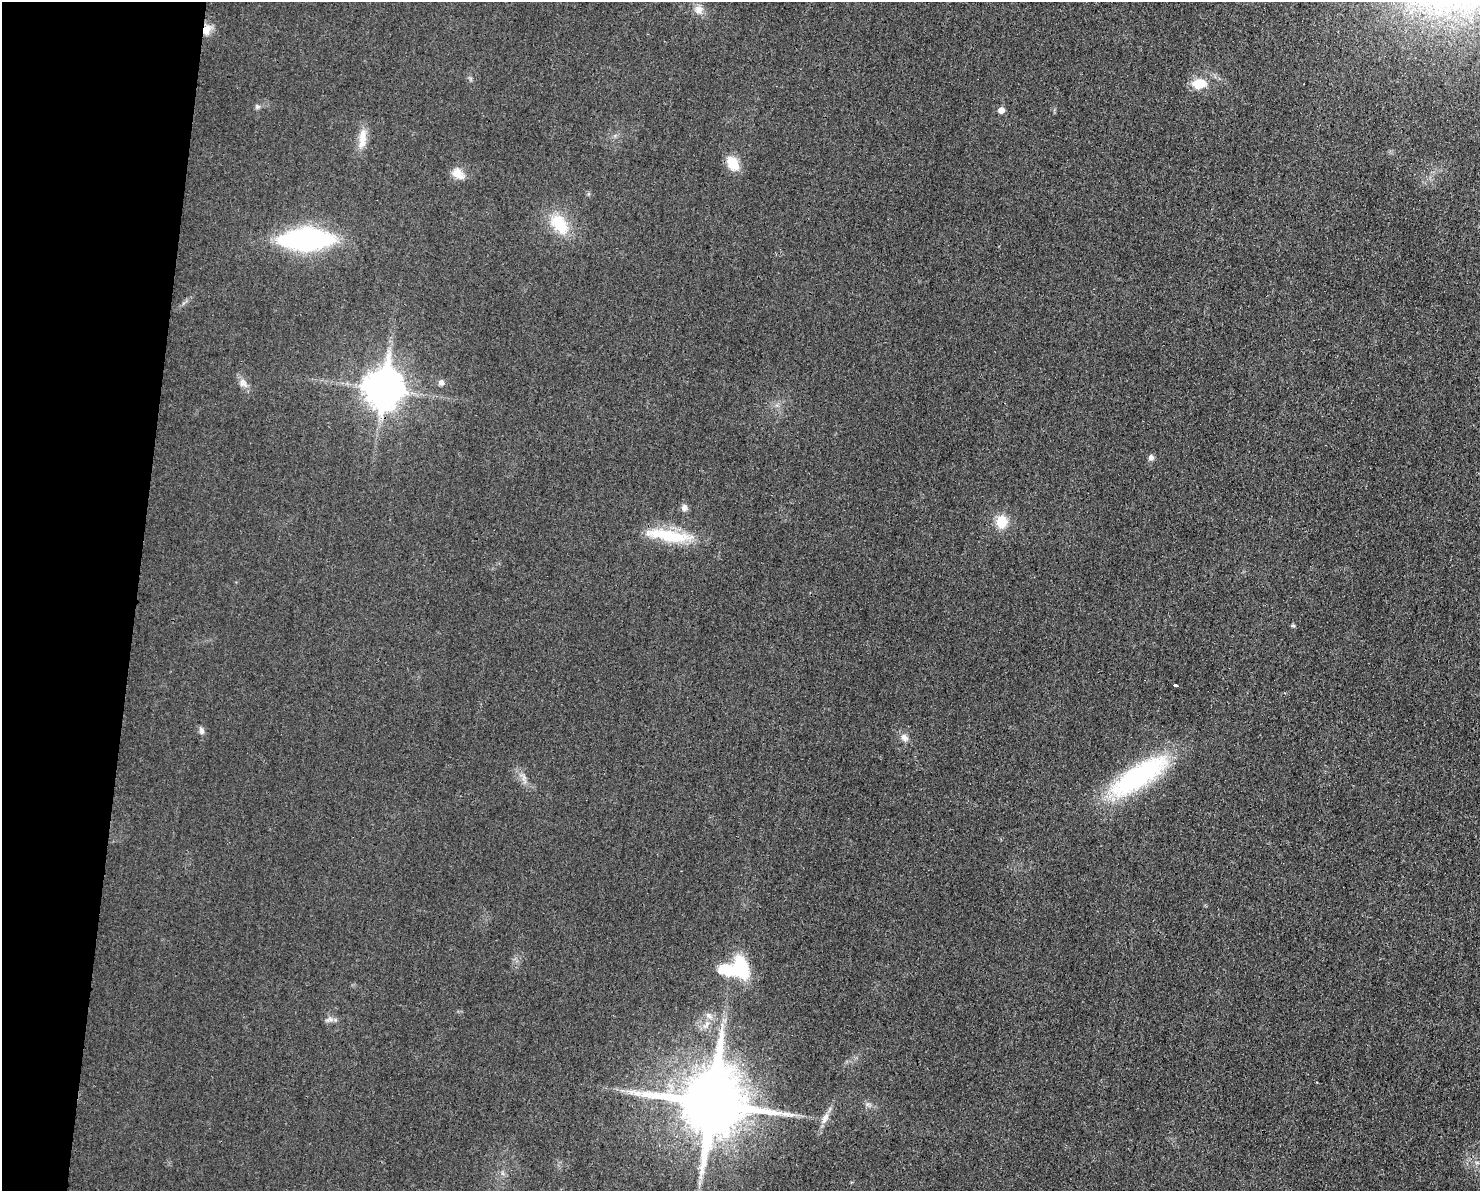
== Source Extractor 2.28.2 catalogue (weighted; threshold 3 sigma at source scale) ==
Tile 7 of 3 x 4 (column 1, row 3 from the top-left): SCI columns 130-1607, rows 1204-2392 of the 4804 x 4790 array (HDU 1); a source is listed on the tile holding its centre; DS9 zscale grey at full resolution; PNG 1482 x 1193 px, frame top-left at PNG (2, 2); no overlay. Shown black and unused: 9% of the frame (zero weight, under 3 of 4 exposures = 2% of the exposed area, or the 3 px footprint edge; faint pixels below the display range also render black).
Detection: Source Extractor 2.28.2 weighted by HDU 2 'WHT'; one run over the whole footprint, this tile lists its part. Background 0.0257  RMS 0.006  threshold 0.0271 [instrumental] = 3 sigma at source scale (4.5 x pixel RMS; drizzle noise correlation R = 1.50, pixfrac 1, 0.05/0.05 arcsec/px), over >= 5 px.
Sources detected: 29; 1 inside a brighter listed object's ellipse — not listed separately; the other 28 listed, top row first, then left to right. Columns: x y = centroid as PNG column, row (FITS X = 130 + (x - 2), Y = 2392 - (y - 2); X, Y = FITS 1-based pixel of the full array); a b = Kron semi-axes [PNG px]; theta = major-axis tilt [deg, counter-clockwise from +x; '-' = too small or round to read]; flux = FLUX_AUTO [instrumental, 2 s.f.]
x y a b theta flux
699 9 12 11 - 4.5
206 30 14 10 63 5.7
1199 83 14 10 5 12
1001 110 5 5 - 4.4
362 139 28 9 84 8.6
733 163 18 12 -53 11
458 174 17 11 -39 6.3
559 224 29 18 -54 20
306 239 37 14 1 150
441 382 8 7 - 2.1
243 383 12 9 -46 3.5
383 389 14 11 81 1400
1151 458 7 6 - 2.2
684 507 8 7 - 2.7
1001 522 12 10 -84 14
665 535 53 16 -10 28
1293 625 5 4 - 1.1
1175 685 5 3 - 3.6
201 731 9 6 -72 2.1
904 738 12 8 -44 3.3
1139 776 78 24 33 85
741 968 25 16 -74 29
709 1015 10 6 -45 2.4
330 1019 9 6 11 2.2
630 1091 7 4 -19 1.8
711 1103 19 18 - 5900
791 1115 8 4 0 1.9
825 1118 17 6 59 4.1
Overlapping masked pixels (flux is a lower limit): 3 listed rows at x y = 206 30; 383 389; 711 1103
Unlisted compact peaks at least as high as the median listed source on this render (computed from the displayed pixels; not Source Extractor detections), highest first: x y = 257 106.